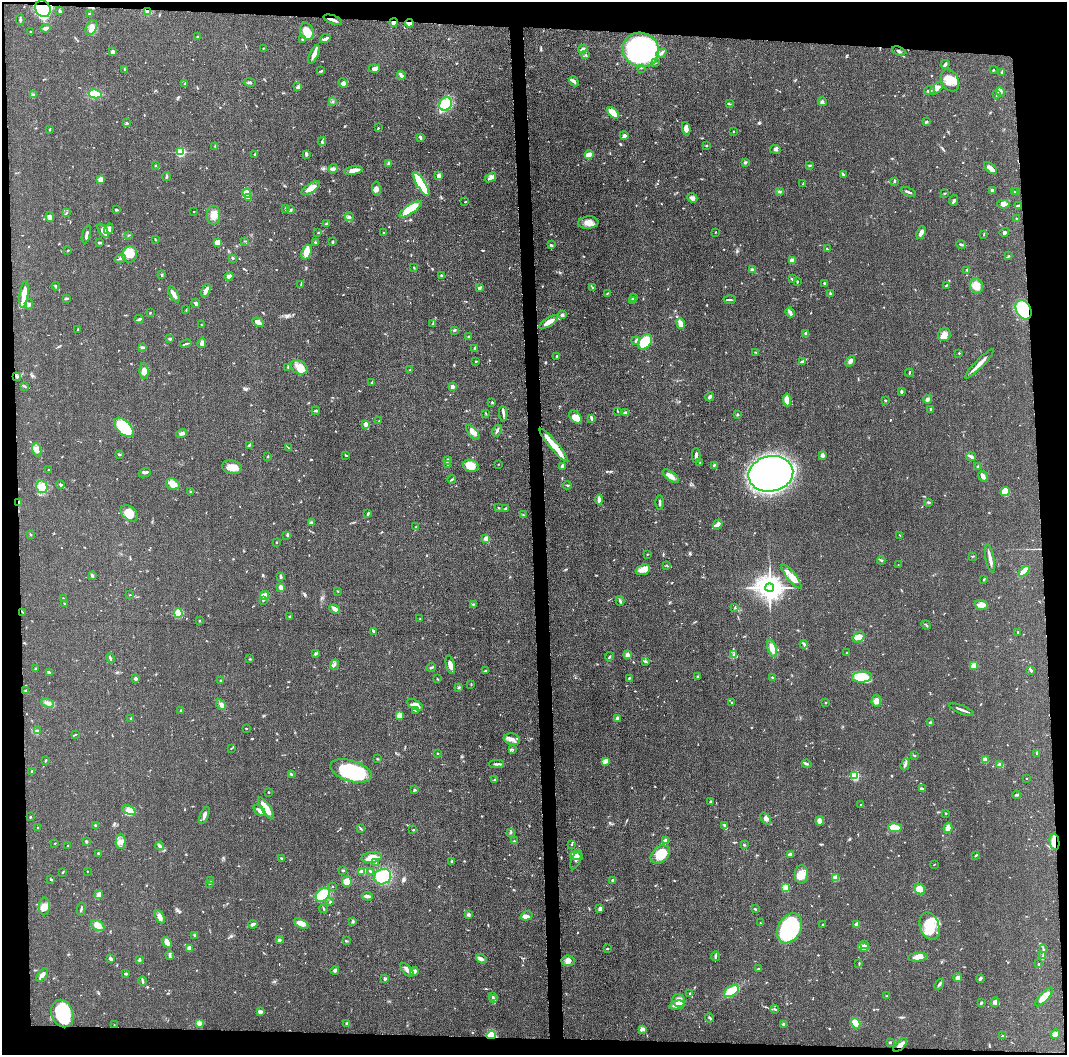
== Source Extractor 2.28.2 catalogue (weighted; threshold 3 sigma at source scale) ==
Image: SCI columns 7-4264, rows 20-4231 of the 4280 x 4250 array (HDU 1 of 3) = the unmasked area's bounding box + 8 px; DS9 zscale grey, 4 x 4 block average (1 PNG px = mean of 4 x 4 image px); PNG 1069 x 1057 px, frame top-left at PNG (2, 2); each listed source drawn as its Kron ellipse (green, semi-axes under 4 px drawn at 4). Shown black and unused: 9% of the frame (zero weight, under 3 of 5 exposures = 1% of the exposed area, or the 3 px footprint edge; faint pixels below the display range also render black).
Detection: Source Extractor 2.28.2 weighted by HDU 2 'WHT'. Background 0.0487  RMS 0.0053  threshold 0.0237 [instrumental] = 3 sigma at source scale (4.5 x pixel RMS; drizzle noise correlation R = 1.50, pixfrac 1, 0.05/0.05 arcsec/px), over >= 5 px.
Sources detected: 842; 4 too faint to see at this stretch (4 x 4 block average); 5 inside a brighter object's white glare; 4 cosmic-ray / hot-pixel residue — neither listed nor drawn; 16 coinciding with a brighter row at this scale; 41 inside a brighter listed object's ellipse — not listed separately; of the other 772, all 500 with FLUX_AUTO >= 1.64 (the completeness limit of this list) listed and drawn (272 fainter detections not listed), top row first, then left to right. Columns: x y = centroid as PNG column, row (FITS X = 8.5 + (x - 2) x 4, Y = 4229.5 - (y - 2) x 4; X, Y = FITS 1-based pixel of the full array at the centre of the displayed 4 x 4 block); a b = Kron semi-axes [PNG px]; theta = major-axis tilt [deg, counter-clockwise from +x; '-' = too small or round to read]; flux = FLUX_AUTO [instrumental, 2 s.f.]
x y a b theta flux
43 9 8 7 - 150
60 11 3 2 - 5
148 12 3 3 - 8
89 14 2 2 - 3.9
20 20 5 2 - 4.9
333 20 9 2 -20 13
394 22 4 3 - 9.4
409 23 4 2 - 18
91 27 8 5 63 18
46 28 5 3 - 9
30 31 2 2 - 2
307 31 9 6 -69 37
197 37 2 2 - 2.3
303 39 3 2 - 3
325 39 5 2 - 9.6
263 48 2 2 - 2
583 49 5 2 - 11
641 50 18 17 - 590
899 51 7 2 -24 7.2
113 52 2 2 - 22
661 53 6 2 43 8.9
314 55 10 3 66 17
586 55 4 2 - 3
655 63 2 2 - 4.6
945 64 4 2 - 8.6
641 68 3 2 - 2
374 69 5 3 - 11
124 70 4 2 - 3.9
993 70 2 2 - 7.3
321 71 3 2 - 3.9
1002 72 2 2 - 2.6
401 75 4 2 - 17
950 80 11 8 -61 45
574 81 5 2 - 6.8
250 82 6 2 -11 5.5
185 83 3 2 - 2.6
343 83 5 4 - 9.3
298 87 4 4 - 6.6
937 88 7 4 43 12
929 90 5 3 - 6.8
1000 92 5 3 - 6.2
95 94 6 4 -12 64
33 95 2 2 - 4.9
997 95 2 2 - 1.8
333 102 2 2 - 1.7
822 102 4 3 - 7
446 104 7 6 - 89
729 104 3 2 - 2.8
613 113 7 3 -43 57
926 122 3 2 - 6.1
127 123 3 2 - 2.8
378 128 2 2 - 2.3
50 129 3 2 - 2.6
686 129 7 3 -81 17
733 132 2 2 - 1.9
624 135 4 4 - 9.1
420 137 4 2 - 7.4
322 141 4 2 - 4.6
215 146 2 2 - 2.3
707 146 2 2 - 2.5
775 149 5 3 - 7
180 152 2 2 - 330
255 154 3 2 - 3.7
306 154 4 2 - 6.5
589 155 4 2 - 57
745 162 3 2 - 4.7
389 163 3 2 - 3.8
156 165 2 2 - 2.3
810 165 3 2 - 2.4
991 168 8 4 -43 13
333 169 5 3 - 6.6
354 170 9 4 11 23
843 174 3 2 - 3.2
438 176 4 2 - 17
167 177 4 2 - 4.1
491 177 6 3 37 10
100 180 3 2 - 29
894 181 3 2 - 2.5
421 184 13 4 -59 190
803 184 3 2 - 1.6
311 188 10 4 32 26
376 189 7 4 -83 12
993 190 3 2 - 7.9
779 191 3 2 - 3
908 192 8 2 -22 6.6
1014 192 2 2 - 2.3
1017 192 2 2 - 2
247 193 5 3 - 37
945 193 2 2 - 2
248 198 2 2 - 3.2
692 198 5 4 - 8.7
954 200 5 3 - 6.4
465 202 2 2 - 1.7
1003 204 6 4 -1 12
1019 206 4 3 - 6.4
116 209 3 2 - 4.8
285 209 3 2 - 3.8
410 209 13 4 34 78
291 210 3 2 - 4.3
194 211 2 2 - 1.8
67 212 2 2 - 1.6
214 215 9 6 90 25
50 217 5 4 - 11
349 217 4 2 - 5.2
1016 218 2 2 - 1.8
588 223 10 6 5 28
327 224 3 2 - 10
109 229 5 4 - 8.9
103 231 8 3 -58 19
715 232 2 2 - 2.8
1004 232 5 3 - 5.2
318 233 2 2 - 2.1
384 233 3 2 - 2.7
921 233 6 2 67 17
86 234 9 2 75 7.9
984 234 3 2 - 2.4
128 235 3 2 - 1.8
155 239 2 2 - 1.9
245 241 2 2 - 1.8
99 242 3 2 - 6.7
218 242 4 3 - 23
333 242 3 2 - 3.5
316 243 2 2 - 4
961 244 5 2 - 4.2
551 245 3 2 - 3.6
827 249 3 2 - 1.7
68 251 3 2 - 2.2
306 252 7 5 70 32
130 254 8 7 - 34
1009 256 3 2 - 2.4
233 258 3 2 - 4.1
120 259 6 2 19 6.5
792 260 2 2 - 20
414 267 3 2 - 2.3
752 270 3 3 - 5.8
967 270 2 2 - 2.3
161 274 3 3 - 2.9
229 276 4 4 - 12
442 276 3 2 - 4.2
792 279 3 2 - 3.8
797 282 3 2 - 2.3
825 283 2 2 - 5.6
301 284 3 2 - 2.4
946 285 3 2 - 2.9
56 286 4 2 - 2.4
976 286 7 6 - 42
593 287 3 2 - 2.5
479 288 4 2 - 6.4
206 290 7 3 65 10
607 293 3 2 - 3.3
830 293 4 3 - 3.6
174 294 9 2 -60 22
24 295 13 3 82 46
66 298 4 2 - 7.5
633 298 3 2 - 4.7
730 299 6 2 2 4.5
633 301 3 2 - 6
196 303 5 3 - 6.4
29 304 5 3 - 7.6
186 310 2 2 - 1.7
1023 310 10 7 -60 180
150 312 3 2 - 1.8
790 312 5 3 - 7.5
562 315 3 2 - 8.9
139 319 4 2 - 6.8
258 322 6 3 -29 22
549 322 11 3 33 40
433 324 3 2 - 3.3
681 324 5 3 - 24
201 325 2 2 - 2
78 330 3 2 - 3
454 330 3 2 - 3.2
806 334 3 2 - 17
944 335 6 6 - 17
469 336 3 2 - 3.6
170 339 2 2 - 7.4
636 341 4 2 - 5.3
645 342 8 6 51 120
202 343 5 4 - 8.4
186 344 6 2 13 4.3
142 347 3 2 - 4.2
475 348 3 2 - 4.5
756 352 3 2 - 2.5
959 353 2 2 - 2
557 356 3 2 - 2.9
476 361 3 2 - 1.7
802 361 4 2 - 4.6
850 361 6 3 52 12
979 364 20 2 45 27
288 367 3 2 - 2.3
299 367 9 6 -28 29
410 370 3 2 - 2.7
144 371 8 4 -88 19
909 373 4 2 - 2.7
17 376 3 2 - 5.2
371 383 3 2 - 2.7
25 386 3 2 - 1.9
452 387 2 2 - 43
901 392 3 2 - 6.2
710 397 4 2 - 9.2
928 399 4 3 - 8.1
787 400 6 3 -85 39
885 400 2 2 - 3.6
492 402 3 2 - 2.8
931 409 3 2 - 4.6
316 411 4 2 - 4.6
618 411 2 2 - 1.7
626 413 3 2 - 9.8
486 414 3 2 - 2.1
503 414 8 2 -86 8.4
738 414 2 2 - 3.8
575 417 8 5 -46 32
592 419 4 2 - 4.1
379 421 2 2 - 1.7
366 424 2 2 - 53
124 427 12 6 -45 180
497 431 6 2 63 8.2
473 432 9 4 -48 17
182 433 5 3 - 9.9
249 445 3 2 - 2.2
554 445 21 3 -50 64
288 448 3 2 - 1.8
37 450 7 4 -77 17
119 454 3 2 - 5
345 455 3 2 - 2.3
696 455 7 2 89 11
823 455 2 2 - 41
268 457 2 2 - 3
971 457 5 3 - 7.2
447 460 4 2 - 5.9
700 463 2 2 - 1.7
498 464 2 2 - 1.6
448 465 3 2 - 3.3
714 465 3 2 - 4
471 466 8 6 -16 47
563 466 3 2 - 14
232 467 10 7 -11 35
978 467 2 2 - 19
49 470 3 2 - 2.2
145 473 6 2 23 7.2
771 474 22 17 10 1900
671 476 10 3 -37 20
983 476 5 2 - 17
452 479 4 2 - 3.5
173 484 7 5 -19 27
60 485 4 2 - 6.2
567 485 4 2 - 3.7
42 487 6 5 - 29
1005 491 5 4 - 63
191 492 3 2 - 2.2
599 500 5 4 - 7.9
19 502 3 2 - 4.5
928 502 3 2 - 3
660 503 7 2 -89 7.4
498 508 3 2 - 2.3
505 508 3 2 - 5.3
129 513 10 6 -42 41
368 514 4 2 - 4.2
523 515 3 2 - 3.2
312 523 3 2 - 7.5
718 524 5 3 - 9.4
416 527 3 2 - 2.3
30 534 3 2 - 2.4
287 535 3 2 - 2.2
900 535 3 2 - 1.7
486 539 2 2 - 66
276 542 2 2 - 2.1
647 554 2 2 - 1.7
973 556 3 2 - 2
990 558 14 3 -80 18
881 560 4 2 - 3.8
667 565 3 2 - 2.6
898 565 2 2 - 1.8
643 570 7 5 21 22
1024 571 6 2 45 52
92 576 3 2 - 7.2
281 577 4 2 - 7.3
791 577 15 4 -51 26
984 579 2 2 - 3
280 587 3 3 - 12
770 588 4 4 - 4500
338 591 2 2 - 2.6
130 595 2 2 - 1.7
265 595 4 3 - 8.8
63 598 2 2 - 2.6
263 600 2 2 - 8.6
620 601 5 2 - 5.2
65 604 2 2 - 1.8
473 604 4 2 - 2.9
981 605 6 5 - 17
735 608 2 2 - 3.7
335 609 5 3 - 13
22 612 4 2 - 1.9
178 613 5 3 - 75
290 616 2 2 - 3.5
420 618 2 2 - 1.9
199 621 2 2 - 1.7
926 625 5 2 - 2.3
374 631 3 2 - 7.3
1018 632 2 2 - 2.3
859 637 6 4 35 32
804 644 4 2 - 4.7
772 648 9 4 -71 28
315 653 4 2 - 5.2
847 653 3 2 - 2.3
628 655 2 2 - 75
734 655 3 2 - 3.2
609 657 5 2 - 2.6
110 658 5 2 - 5.1
250 659 2 2 - 1.7
646 662 3 2 - 3.2
335 665 5 2 - 4.8
450 665 9 3 -75 17
974 666 4 3 - 32
431 667 4 2 - 4.2
36 669 3 2 - 5.2
1031 670 3 2 - 6.1
485 671 3 2 - 2.7
49 672 4 2 - 4.2
698 676 3 2 - 3.7
772 677 3 2 - 2.5
862 677 10 5 4 110
629 678 3 2 - 2.6
136 679 2 2 - 27
437 679 3 2 - 2
221 680 2 2 - 3.6
471 684 2 2 - 1.9
458 687 3 2 - 1.9
25 690 2 2 - 3.7
876 701 6 5 - 20
732 702 3 2 - 2.2
48 703 6 3 -24 11
825 703 2 2 - 1.8
221 705 6 3 -57 8.8
415 705 8 4 -28 29
180 710 2 2 - 1.8
415 710 2 2 - 1.7
962 710 13 2 -21 12
399 715 4 3 - 23
617 718 2 2 - 34
131 719 2 2 - 15
930 723 3 2 - 5.9
246 728 2 2 - 1.9
38 731 2 2 - 1.7
75 734 3 2 - 1.9
512 739 8 5 -13 16
231 748 2 2 - 2
513 749 3 2 - 1.9
437 753 2 2 - 2.4
1037 753 2 2 - 2.1
914 755 3 2 - 1.8
378 759 3 2 - 1.7
985 760 3 3 - 24
46 761 3 2 - 3.4
605 761 4 2 - 28
497 764 7 2 -1 6.4
807 764 5 2 - 5.2
905 764 6 2 72 5.7
1000 765 3 2 - 17
32 771 3 2 - 3.2
351 771 21 10 -17 310
291 774 4 2 - 7.6
855 776 2 2 - 290
1027 779 2 2 - 2.9
494 780 2 2 - 2
922 788 3 2 - 4
414 790 4 2 - 2.7
268 792 2 2 - 6.9
1017 795 4 2 - 4.3
710 802 2 2 - 4
861 804 3 2 - 1.9
266 808 13 3 -55 59
129 810 7 3 -22 17
259 810 7 3 -44 9.6
945 813 2 2 - 2.2
204 815 9 3 67 11
30 817 2 2 - 2.6
766 818 7 3 -52 11
820 821 4 2 - 19
95 825 2 2 - 4.1
725 826 3 2 - 5.3
38 828 2 2 - 1.8
895 828 7 3 -7 55
948 828 5 3 - 28
361 829 2 2 - 2
413 830 4 2 - 2.7
511 832 3 2 - 2.4
86 841 3 2 - 4.8
121 841 7 5 89 17
514 841 2 2 - 1.7
666 841 4 3 - 15
1055 842 8 4 -80 44
55 843 2 2 - 1.8
571 844 2 2 - 1.9
744 845 3 2 - 2.9
68 846 2 2 - 2.2
159 846 4 2 - 8
98 853 3 2 - 2.7
660 854 11 7 42 63
790 854 4 2 - 12
976 855 3 2 - 2.8
576 856 6 4 -11 17
371 857 10 5 10 41
281 859 2 2 - 1.9
576 860 10 3 66 9.8
452 861 2 2 - 9.3
376 862 4 2 - 5.5
934 865 3 2 - 1.8
343 870 3 2 - 4
87 871 2 2 - 1.7
370 871 2 2 - 2.8
63 872 3 2 - 2.2
362 872 3 2 - 27
801 874 9 6 88 30
382 877 9 7 29 100
836 878 2 2 - 96
51 879 2 2 - 3.9
613 880 3 2 - 8.4
211 881 2 2 - 1.7
347 881 5 5 - 28
210 883 2 2 - 2.5
332 886 2 2 - 2.3
786 887 4 2 - 43
920 889 6 5 - 26
99 895 4 2 - 26
323 895 8 6 42 100
367 896 5 2 - 11
330 902 2 2 - 3.9
44 906 9 5 87 27
81 909 6 2 81 4.1
323 909 4 2 - 3.6
600 909 4 2 - 9.9
755 909 3 2 - 3.2
468 915 3 2 - 6.2
526 916 6 3 14 9.9
159 917 7 4 -58 14
353 922 3 2 - 3.8
761 923 2 2 - 1.9
253 924 4 3 - 7.5
301 924 8 4 -29 24
98 925 7 5 -31 28
823 925 2 2 - 3.3
857 925 2 2 - 61
930 926 14 9 -71 100
790 928 16 11 61 300
195 935 4 2 - 3.4
279 940 3 3 - 5.1
346 941 3 2 - 3.4
167 942 6 4 -54 17
865 944 3 2 - 4.1
864 947 5 3 - 38
189 948 4 3 - 15
607 949 3 2 - 2.3
1043 949 2 2 - 2.3
170 955 5 2 - 5.2
715 956 5 2 - 5.4
1043 956 2 2 - 2.2
918 957 9 3 5 27
111 959 3 2 - 10
139 959 3 3 - 4.4
481 959 6 3 -36 8.7
568 961 6 5 - 20
859 963 3 2 - 2.5
1039 964 2 2 - 2.4
758 969 2 2 - 14
335 970 4 3 - 5.4
407 970 8 3 -49 11
414 971 4 3 - 9.1
126 974 3 2 - 3.6
42 975 7 3 53 15
958 978 4 4 - 9.5
980 978 4 2 - 6.8
385 979 2 2 - 6.8
142 981 4 2 - 4.2
939 984 5 2 - 5.5
731 991 8 5 29 88
690 994 3 2 - 4.2
887 996 3 2 - 2.1
492 997 2 2 - 7.2
1044 997 12 4 47 37
494 999 3 3 - 5
679 1001 7 6 - 20
995 1002 5 3 - 6.4
981 1003 2 2 - 5.8
677 1005 8 4 13 28
775 1009 4 2 - 2.7
260 1012 3 3 - 9.6
62 1014 14 10 -68 190
710 1018 5 2 - 5
199 1023 2 2 - 70
347 1023 2 2 - 18
855 1023 6 4 -56 63
784 1024 3 3 - 5.1
114 1025 2 2 - 1.6
643 1029 4 3 - 8.1
1055 1034 5 3 - 20
491 1035 5 4 - 41
1003 1036 2 2 - 2.7
890 1042 3 2 - 2.5
900 1045 8 3 44 17
Overlapping masked pixels (flux is a lower limit): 10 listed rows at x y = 43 9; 333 20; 394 22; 409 23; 1023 310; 19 502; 22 612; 1055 842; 491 1035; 900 1045
Diffuse or blended objects may show on this block-average render without a row.